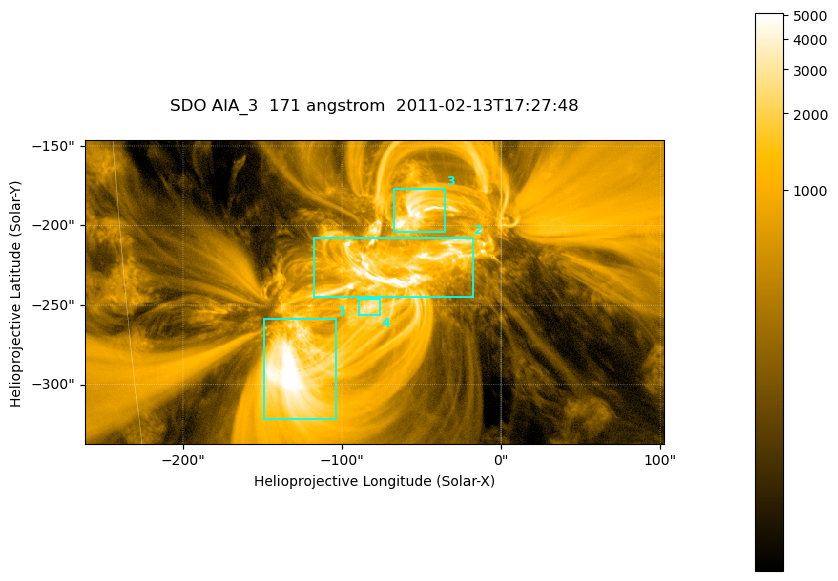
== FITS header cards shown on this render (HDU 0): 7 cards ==
TELESCOP= 'SDO     '           /
INSTRUME= 'AIA_3   '           /
WAVELNTH=                  171 /
WAVEUNIT= 'angstrom'           /
DATE-OBS= '2011-02-13T17:27:48.34' /
CTYPE1  = 'HPLN-TAN'           /
CTYPE2  = 'HPLT-TAN'           /

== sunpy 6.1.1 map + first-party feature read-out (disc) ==
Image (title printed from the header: SDO AIA_3  171 angstrom  2011-02-13T17:27:48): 607 x 318 px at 0.599 arcsec/px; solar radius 972 arcsec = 1622 px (partial field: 2.3% of the solar disc is inside the frame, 100% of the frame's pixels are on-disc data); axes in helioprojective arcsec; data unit not stated in the header (colour bar unlabelled)
Pointing: header CRPIX1/2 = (2056.06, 2043.72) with CRVAL1/2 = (0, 0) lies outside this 607 x 318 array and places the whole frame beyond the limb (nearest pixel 1.39 R_sun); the SolarSoft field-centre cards XCEN/YCEN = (-79.4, -241.7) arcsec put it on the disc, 1316 arcsec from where CRPIX/CRVAL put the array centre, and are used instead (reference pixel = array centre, CRVAL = XCEN/YCEN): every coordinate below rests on XCEN/YCEN
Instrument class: DISC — disc imager (sunpy class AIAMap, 171 A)
Bright regions (active regions / flare kernels): reference = the on-disc median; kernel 5 px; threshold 5 sigma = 1827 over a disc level ~359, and >= 1.15x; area >= 193 px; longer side >= 4 px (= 2.4 arcsec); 4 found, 4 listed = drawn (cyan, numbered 1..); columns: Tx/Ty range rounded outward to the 2 arcsec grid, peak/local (2 s.f.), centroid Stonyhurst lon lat
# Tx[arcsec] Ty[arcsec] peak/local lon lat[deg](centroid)
1 -150..-102 -322..-258 16 -8 -24
2 -118..-18 -246..-206 19 -4 -20
3 -68..-34 -204..-176 14 -3 -18
4 -90..-76 -256..-246 9.3 -5 -22